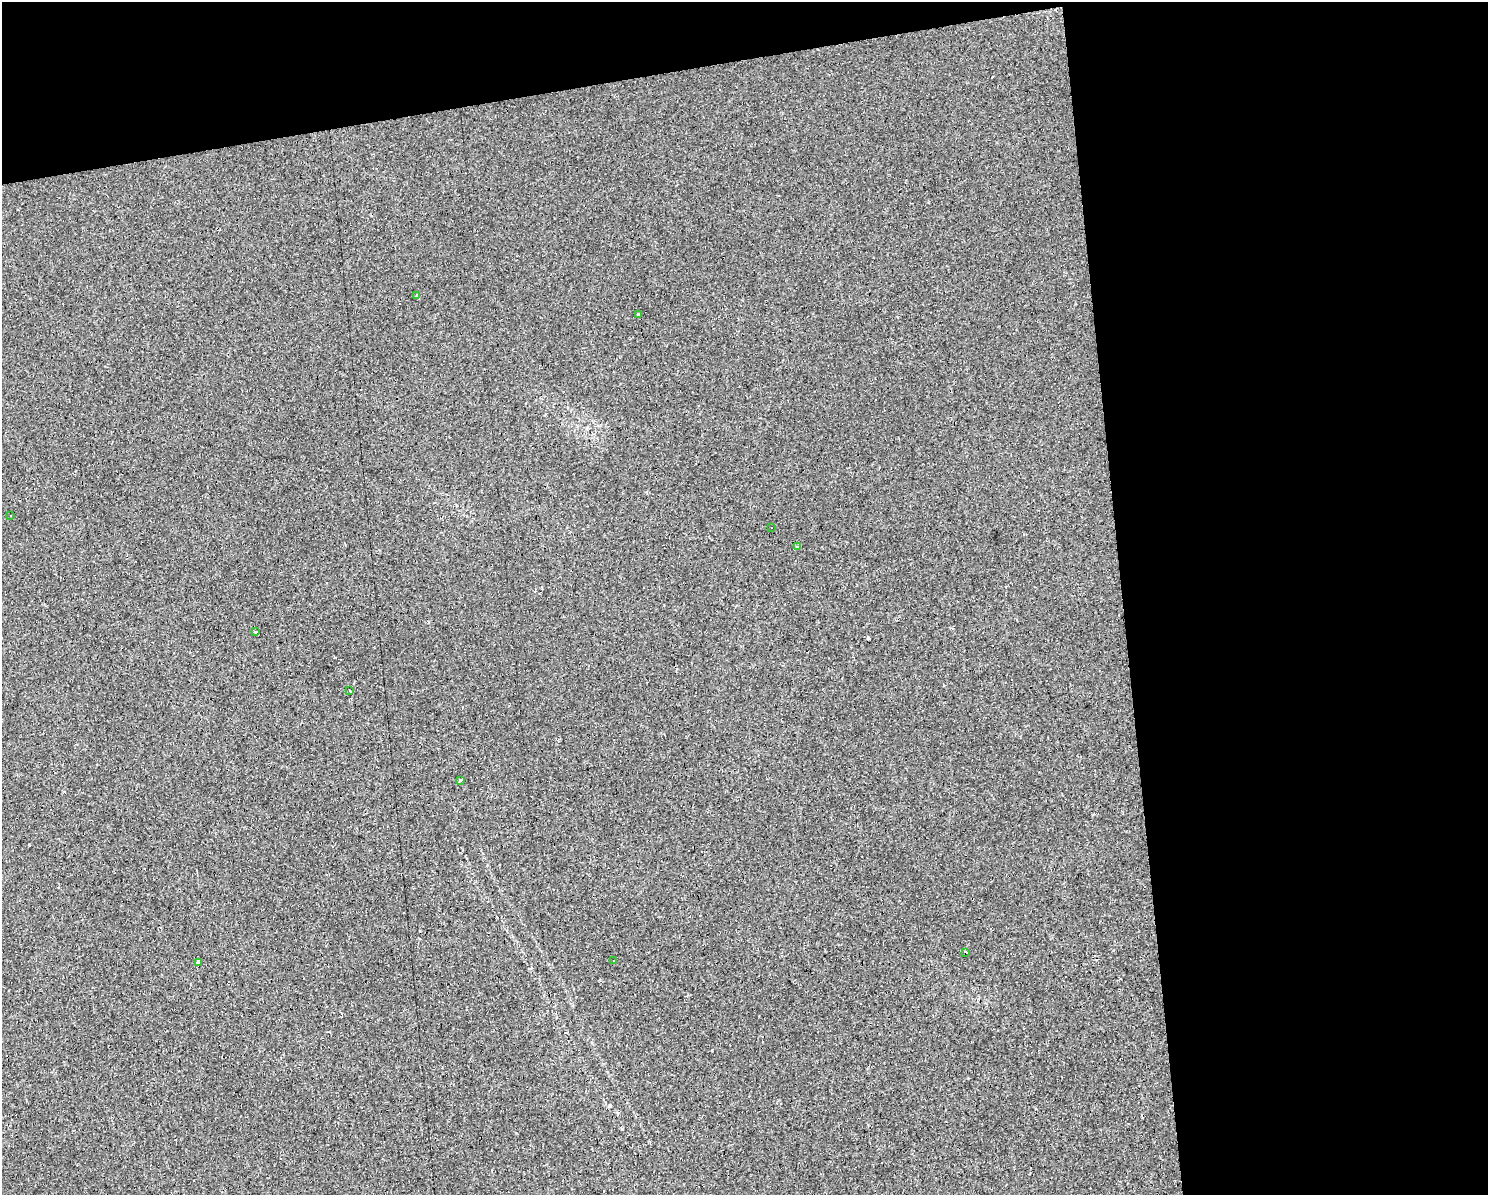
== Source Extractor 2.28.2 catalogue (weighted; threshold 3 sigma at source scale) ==
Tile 3 of 3 x 4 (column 3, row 1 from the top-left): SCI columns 3034-4519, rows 3579-4771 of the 4537 x 4771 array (HDU 1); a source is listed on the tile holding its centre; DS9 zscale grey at full resolution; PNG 1490 x 1197 px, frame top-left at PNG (2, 2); each listed source drawn as its Kron ellipse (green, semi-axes under 4 px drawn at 4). Shown black and unused: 30% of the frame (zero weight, under 2 of 3 exposures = <1% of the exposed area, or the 3 px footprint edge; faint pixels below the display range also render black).
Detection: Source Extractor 2.28.2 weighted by HDU 2 'WHT'; one run over the whole footprint, this tile lists its part. Background 0.0262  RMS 0.0059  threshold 0.0264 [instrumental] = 3 sigma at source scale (4.5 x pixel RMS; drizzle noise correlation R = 1.50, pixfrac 1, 0.0396/0.0396 arcsec/px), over >= 5 px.
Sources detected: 19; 8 cosmic-ray / hot-pixel residue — neither listed nor drawn; the other 11 listed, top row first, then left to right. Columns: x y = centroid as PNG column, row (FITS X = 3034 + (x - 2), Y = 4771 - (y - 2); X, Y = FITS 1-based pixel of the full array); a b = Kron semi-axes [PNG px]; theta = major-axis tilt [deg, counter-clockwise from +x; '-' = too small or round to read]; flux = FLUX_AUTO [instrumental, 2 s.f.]
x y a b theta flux
416 296 4 2 - 1.2
638 314 4 3 - 1.3
11 516 3 2 - 0.84
771 527 3 3 - 1.7
798 546 4 3 - 3.3
256 632 3 2 - 0.6
350 690 3 3 - 2.3
460 780 3 3 - 5.5
965 952 3 2 - 1.5
614 961 3 3 - 2
198 963 4 3 - 2.8
Unlisted compact peaks at least as high as the median listed source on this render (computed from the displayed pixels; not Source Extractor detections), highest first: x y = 609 1106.